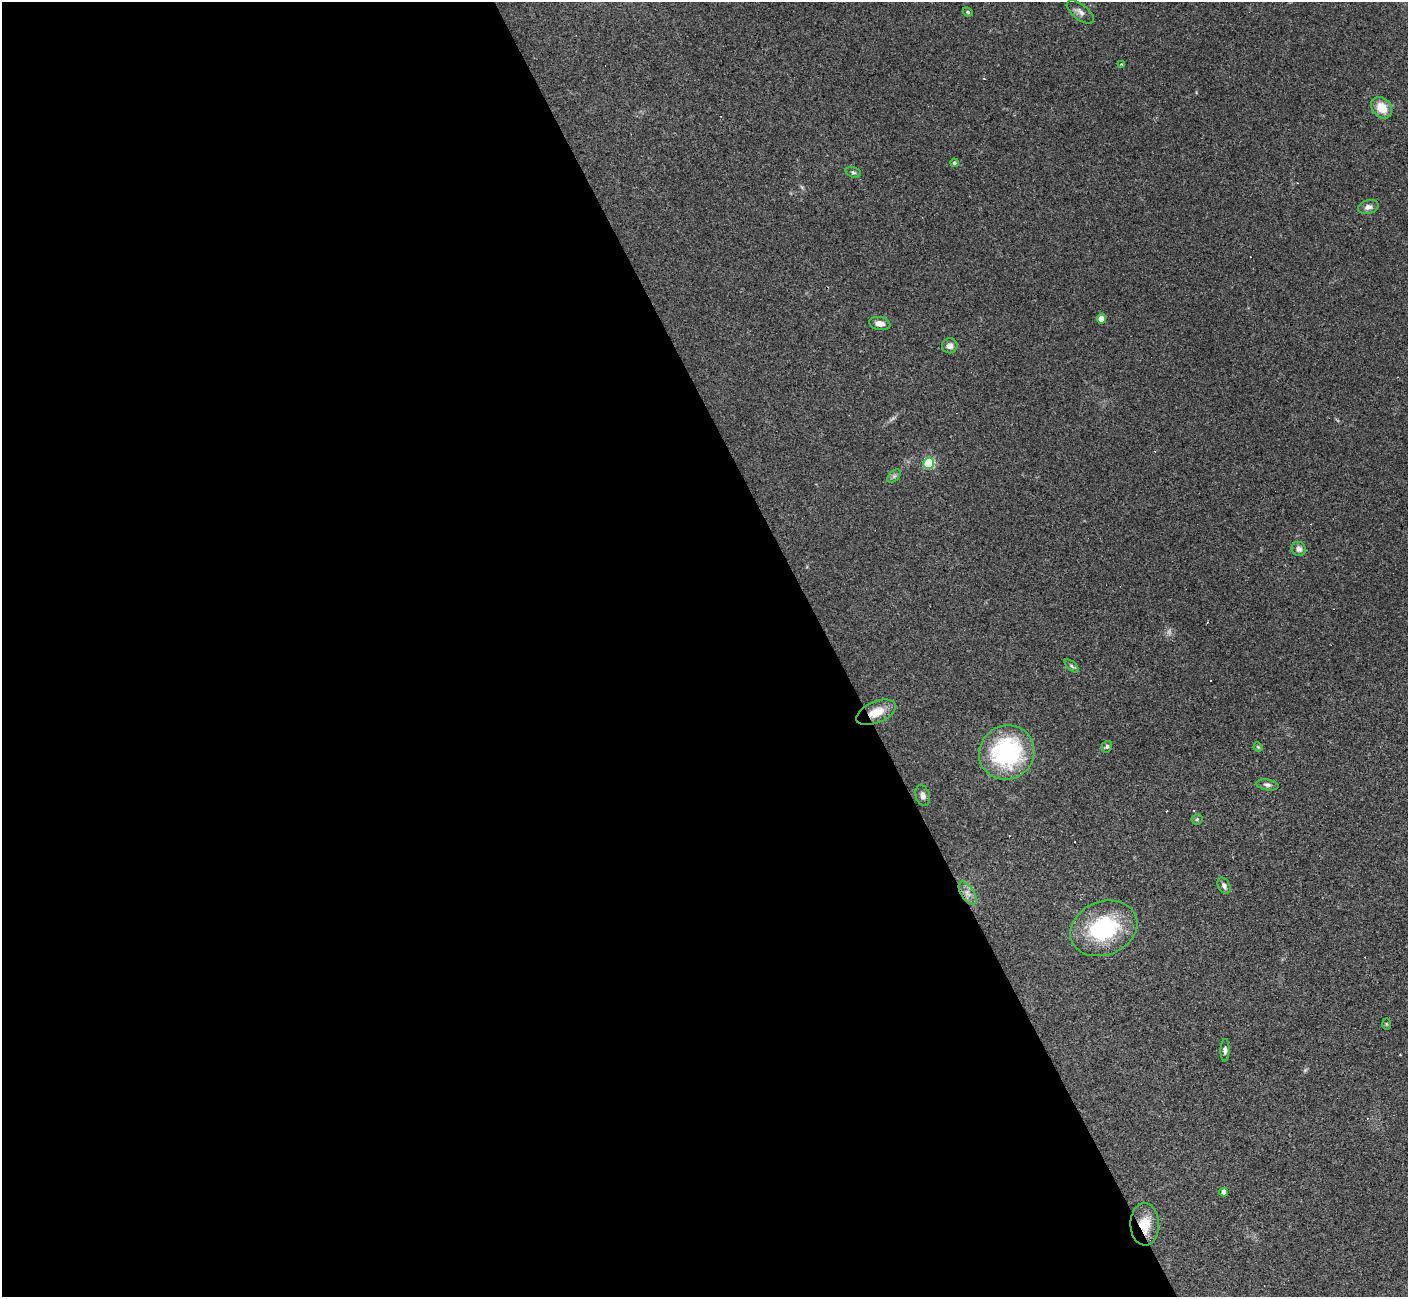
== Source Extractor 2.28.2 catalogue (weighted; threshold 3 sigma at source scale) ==
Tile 9 of 4 x 4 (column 1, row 3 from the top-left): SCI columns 1-1406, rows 1576-2870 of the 5622 x 5608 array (HDU 1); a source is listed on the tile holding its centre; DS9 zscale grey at full resolution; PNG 1410 x 1299 px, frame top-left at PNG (2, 2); each listed source drawn as its Kron ellipse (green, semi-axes under 4 px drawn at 4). Shown black and unused: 59% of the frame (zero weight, under 3 of 4 exposures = <1% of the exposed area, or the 3 px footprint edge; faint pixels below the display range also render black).
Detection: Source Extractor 2.28.2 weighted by HDU 2 'WHT'; one run over the whole footprint, this tile lists its part. Background 0.0991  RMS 0.006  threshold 0.0269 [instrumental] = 3 sigma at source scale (4.5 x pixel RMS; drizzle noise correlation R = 1.50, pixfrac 1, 0.05/0.05 arcsec/px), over >= 5 px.
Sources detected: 39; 1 too faint to see at this stretch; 10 cosmic-ray / hot-pixel residue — neither listed nor drawn; the other 28 listed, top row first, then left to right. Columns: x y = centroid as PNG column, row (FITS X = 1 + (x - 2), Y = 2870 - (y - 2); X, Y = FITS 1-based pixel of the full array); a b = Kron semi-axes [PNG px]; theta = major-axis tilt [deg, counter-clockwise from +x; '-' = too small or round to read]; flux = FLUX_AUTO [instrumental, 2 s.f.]
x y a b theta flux
968 12 5 4 - 0.73
1080 12 16 7 -38 3.1
1121 64 4 3 - 0.82
1382 108 12 9 -46 10
954 163 4 4 - 1.2
853 172 8 5 -18 1.1
1368 207 10 7 14 3
1101 319 4 4 - 6.9
880 323 11 6 -9 4.2
950 346 8 7 - 3
929 463 5 5 - 48
894 476 8 5 45 1.3
1299 549 7 6 - 2.6
1072 666 9 4 -42 1.2
876 712 21 10 22 10
1107 747 6 5 - 1.2
1258 747 5 4 - 0.62
1007 752 28 26 34 70
1267 785 11 5 -9 1.9
923 795 11 7 -73 2.7
1197 819 5 5 - 0.86
1224 886 8 5 -61 2.2
967 893 13 6 -57 3.4
1104 928 34 26 21 50
1386 1024 5 3 - 0.56
1225 1050 11 4 88 1.7
1224 1192 4 4 - 3.2
1145 1224 21 14 -88 12
Overlapping masked pixels (flux is a lower limit): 2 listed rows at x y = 876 712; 1145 1224